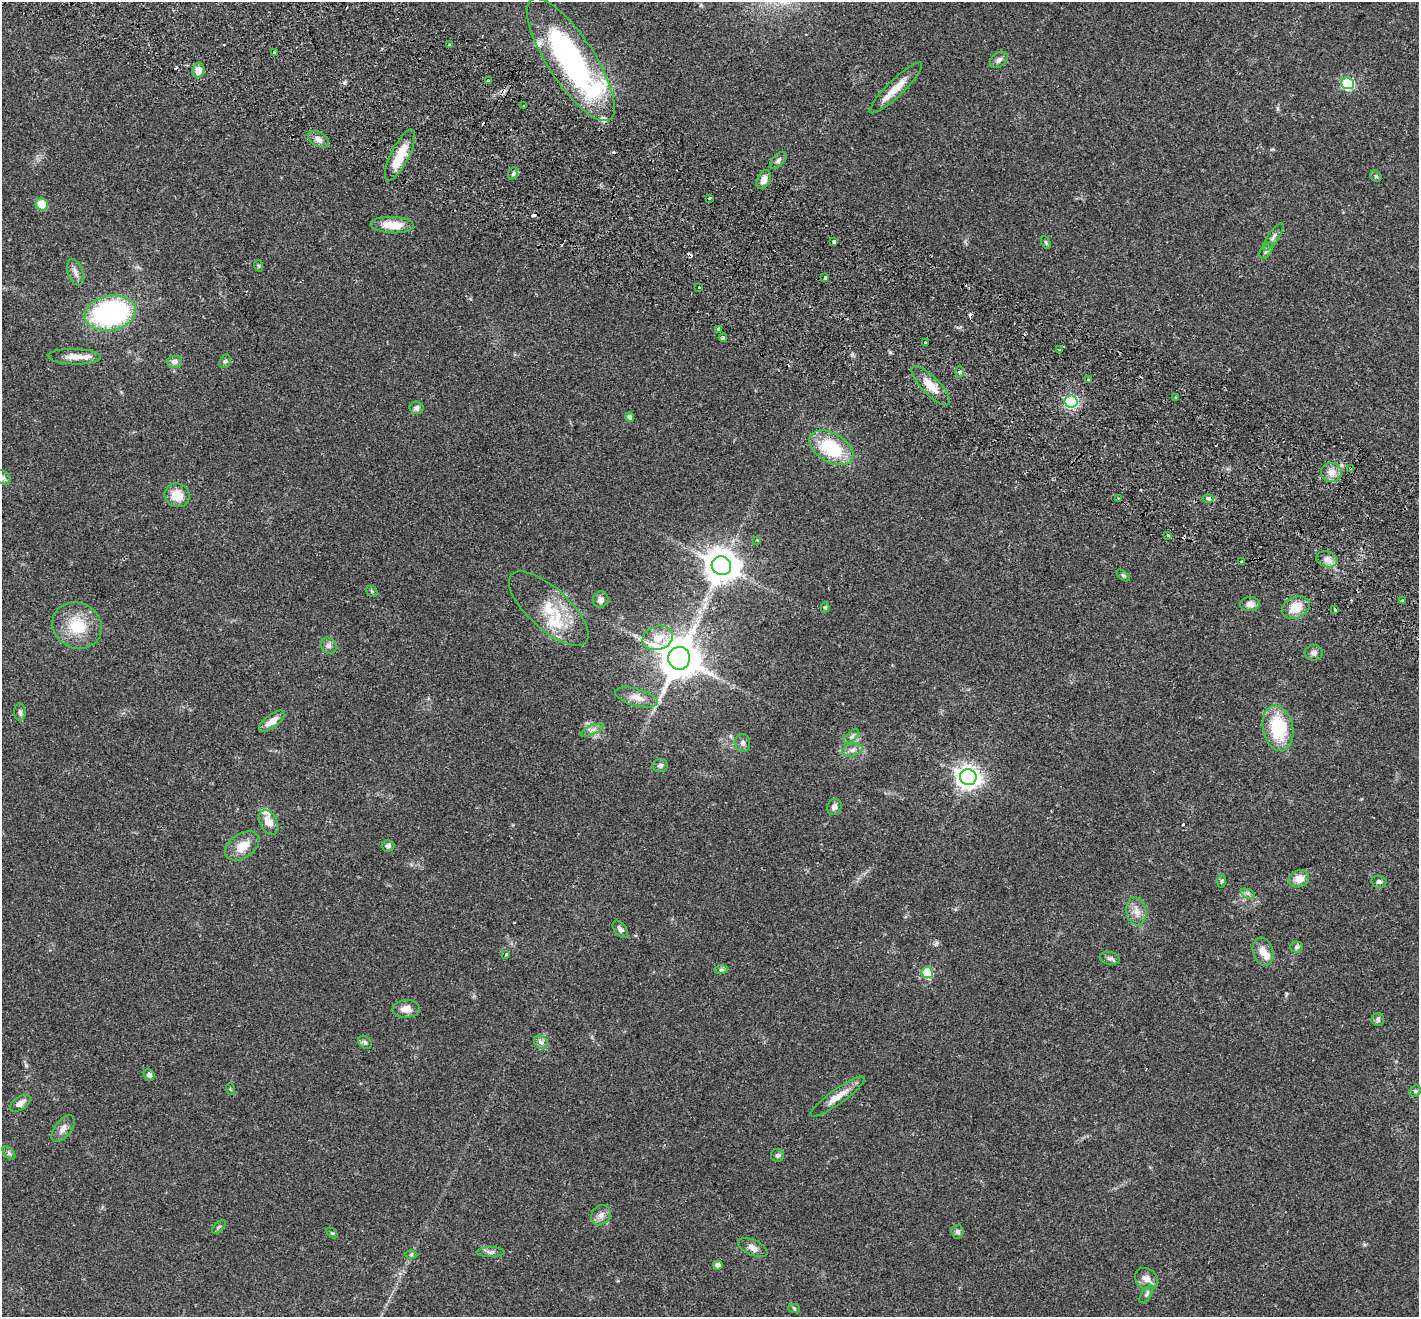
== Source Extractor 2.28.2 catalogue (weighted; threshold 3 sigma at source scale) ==
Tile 11 of 4 x 4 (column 3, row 3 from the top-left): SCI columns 2866-4282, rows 1513-2827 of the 5733 x 5790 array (HDU 1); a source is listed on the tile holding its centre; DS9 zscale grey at full resolution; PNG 1421 x 1319 px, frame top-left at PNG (2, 2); each listed source drawn as its Kron ellipse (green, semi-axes under 4 px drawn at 4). Shown black and unused: <1% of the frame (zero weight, under 2 of 3 exposures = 3% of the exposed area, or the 3 px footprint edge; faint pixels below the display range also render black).
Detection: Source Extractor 2.28.2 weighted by HDU 2 'WHT'; one run over the whole footprint, this tile lists its part. Background 0.0446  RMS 0.0066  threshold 0.0298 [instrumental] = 3 sigma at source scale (4.5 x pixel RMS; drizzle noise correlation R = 1.50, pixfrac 1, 0.05/0.05 arcsec/px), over >= 5 px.
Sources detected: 135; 1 inside a brighter object's white glare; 10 cosmic-ray / hot-pixel residue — neither listed nor drawn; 8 inside a brighter listed object's ellipse — not listed separately; the other 116 listed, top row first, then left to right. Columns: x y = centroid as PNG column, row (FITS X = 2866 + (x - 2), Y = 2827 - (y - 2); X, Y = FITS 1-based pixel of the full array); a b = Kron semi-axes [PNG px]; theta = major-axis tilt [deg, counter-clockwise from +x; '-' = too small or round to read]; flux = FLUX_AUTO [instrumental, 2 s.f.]
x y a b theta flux
450 45 3 3 - 1.2
274 52 3 3 - 1.7
571 60 72 23 -57 140
999 60 10 7 38 2.3
198 70 7 6 - 6.2
488 81 3 3 - 1.5
1347 83 6 6 - 65
896 88 35 8 44 10
523 106 3 2 - 0.83
318 139 11 7 -30 3.4
400 155 28 9 63 15
778 160 10 5 46 2
513 173 6 5 - 1.2
1376 176 6 5 - 1.1
764 180 10 6 66 4.4
710 198 3 3 - 2.1
42 204 6 6 - 12
392 225 22 8 -3 12
1273 237 16 5 55 2.6
834 242 4 3 - 3.2
1046 242 7 4 -63 0.96
1266 250 9 5 53 1.6
259 266 6 3 -70 0.69
75 272 14 7 -71 3.5
825 278 3 3 - 3.3
699 287 3 2 - 0.61
110 313 26 17 11 110
718 329 4 3 - 15
723 338 4 3 - 1.3
925 343 3 3 - 1.1
1059 349 3 2 - 0.52
74 357 26 7 -2 6.7
225 361 7 5 65 1.2
174 362 7 6 - 2.6
960 372 6 4 89 0.93
1089 380 3 2 - 0.58
931 386 26 9 -46 10
1176 397 3 2 - 0.96
1071 402 6 6 - 100
417 408 7 6 - 2.1
630 417 4 4 - 2.5
831 448 24 14 -30 36
1350 468 4 3 - 1.1
1331 472 10 9 - 4.6
3 477 9 6 -38 1.7
177 495 13 11 -29 11
1118 498 3 3 - 0.56
1208 498 6 4 -1 1.1
1168 536 3 3 - 3.7
757 540 4 3 - 0.99
1327 559 11 8 -16 5
1241 562 3 3 - 2.4
721 566 10 9 - 1300
1123 575 7 4 -39 1
372 591 6 5 - 1
601 600 8 8 - 2.8
1403 601 3 3 - 1.3
1250 604 10 7 2 4
825 607 5 4 - 0.96
1296 608 15 10 23 11
549 609 50 20 -42 26
1335 609 3 2 - 0.89
77 626 25 22 -29 22
658 638 15 12 20 8.7
329 646 8 7 - 2.2
1314 653 9 8 - 2.3
679 658 11 11 - 2300
637 697 22 8 -15 6.4
20 712 8 6 -89 1.8
272 721 15 6 37 5.5
1278 728 23 15 -78 34
592 730 12 4 24 2.4
851 737 9 4 44 1.7
743 743 9 7 -89 2.3
852 750 10 6 15 2.6
660 766 8 6 3 1.9
968 777 8 7 - 480
834 807 8 7 - 2.6
269 822 13 8 -60 6.4
242 846 19 12 34 9.7
388 846 6 5 - 1.7
1299 879 10 8 25 6.6
1221 881 7 4 89 1.1
1379 882 7 6 - 1.5
1248 894 7 4 -20 1.5
1136 911 14 10 -80 5.5
620 929 10 6 -51 2.3
1297 947 6 5 - 1.2
1263 952 14 10 -75 5.7
506 954 3 3 - 1.1
1110 958 10 6 -12 2
721 970 7 4 1 1.2
927 972 5 5 - 30
406 1009 14 9 3 5.9
1378 1019 6 6 - 1.6
365 1042 7 6 - 1.5
541 1042 7 6 - 2
149 1075 6 5 - 1.9
230 1089 6 3 -71 0.67
1415 1091 6 5 - 1.1
837 1097 33 7 35 8.2
20 1103 11 6 34 3.7
63 1128 15 8 52 4
9 1153 8 4 -45 1.3
778 1155 6 6 - 1.5
601 1215 11 9 52 3.4
219 1227 8 3 45 1
958 1232 7 6 - 1.7
332 1233 6 4 -43 0.8
753 1247 16 7 -25 3.7
490 1252 14 5 0 2.1
411 1254 6 4 1 0.87
718 1265 5 4 - 3.1
1146 1279 12 9 -34 4.3
1146 1294 10 5 57 1.5
794 1308 6 4 -20 0.85
Overlapping masked pixels (flux is a lower limit): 2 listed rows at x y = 571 60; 1350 468
Isophote crosses this tile's border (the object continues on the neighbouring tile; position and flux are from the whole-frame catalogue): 1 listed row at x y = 3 477